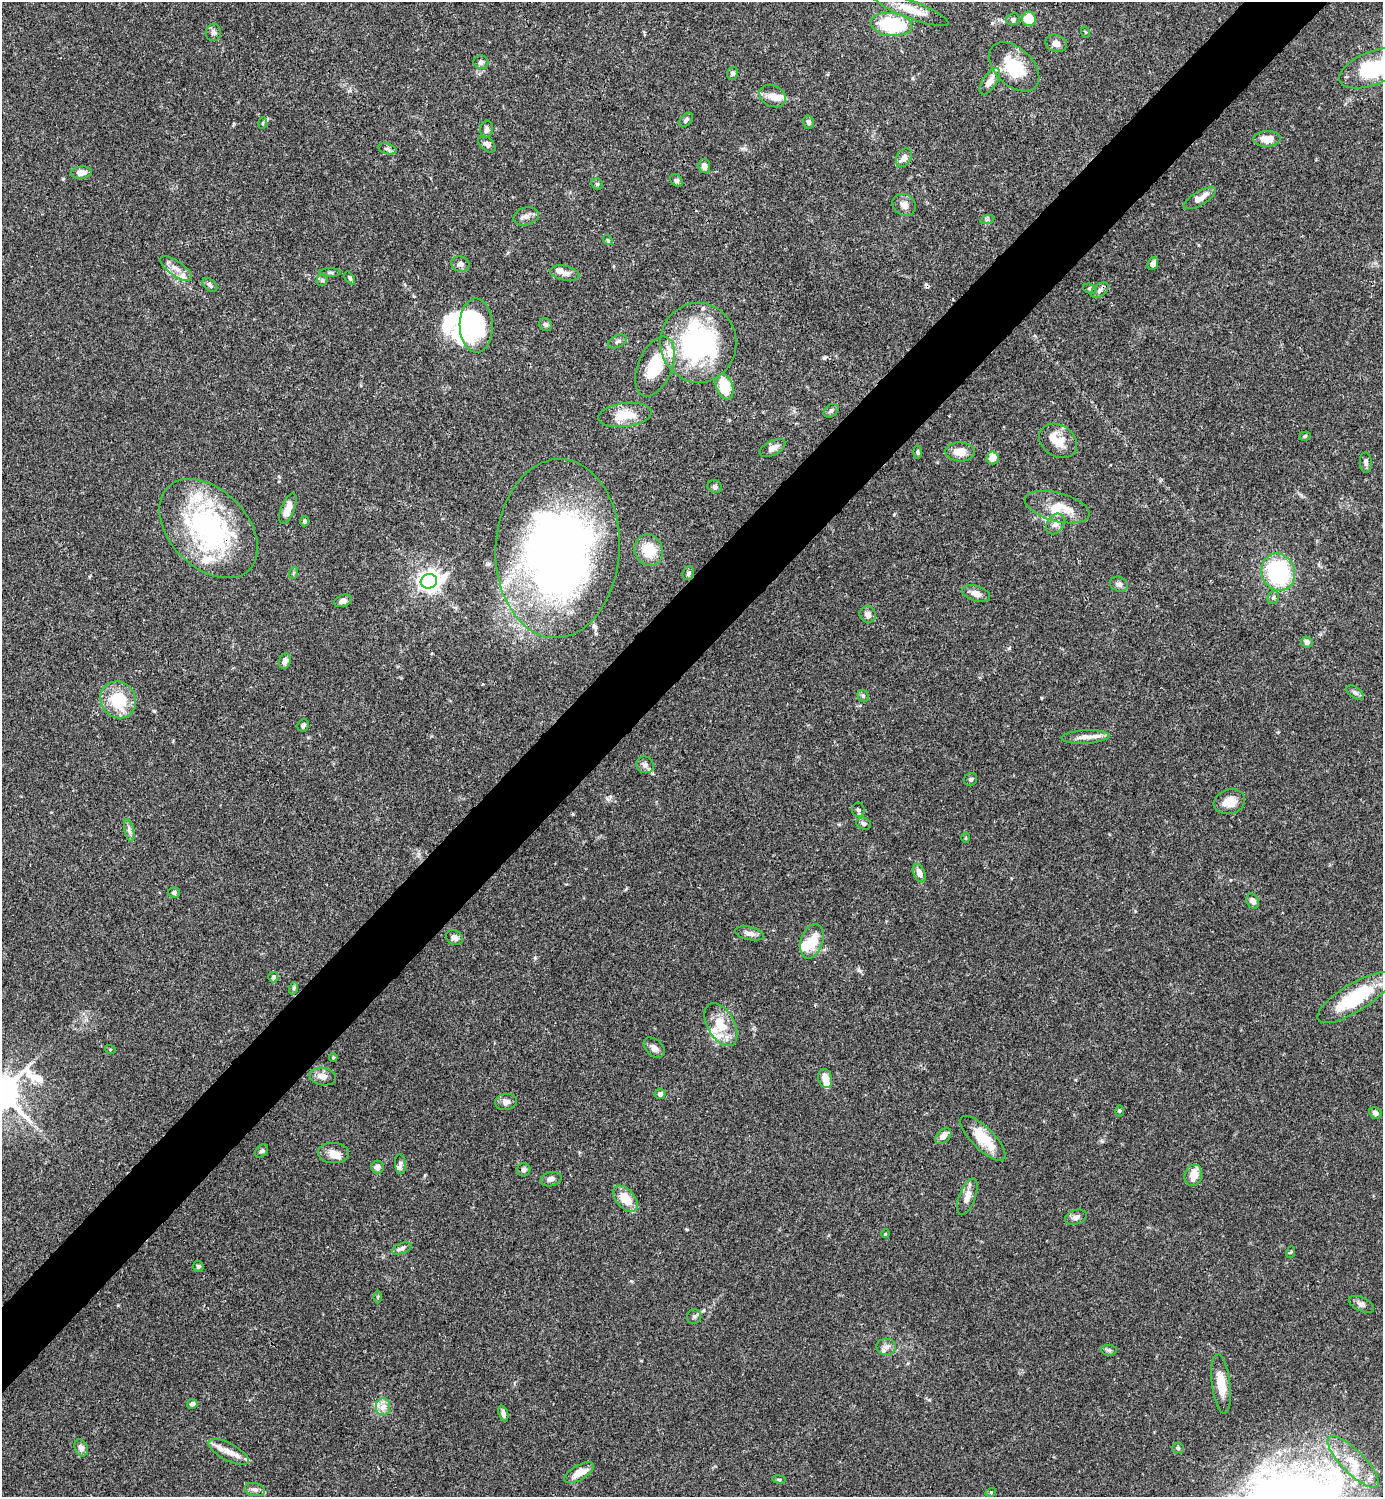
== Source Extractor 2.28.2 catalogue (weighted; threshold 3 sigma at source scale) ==
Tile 10 of 4 x 4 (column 2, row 3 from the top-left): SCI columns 1682-3062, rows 1496-2990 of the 5983 x 5983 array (HDU 1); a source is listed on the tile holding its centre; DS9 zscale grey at full resolution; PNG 1385 x 1499 px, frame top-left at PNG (2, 2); each listed source drawn as its Kron ellipse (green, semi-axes under 4 px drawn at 4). Shown black and unused: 5% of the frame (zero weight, under 3 of 4 exposures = <1% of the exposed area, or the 3 px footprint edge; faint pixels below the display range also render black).
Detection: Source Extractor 2.28.2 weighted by HDU 2 'WHT'; one run over the whole footprint, this tile lists its part. Background 0.0659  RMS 0.0032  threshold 0.0144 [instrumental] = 3 sigma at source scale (4.5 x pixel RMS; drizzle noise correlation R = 1.50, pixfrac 1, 0.05/0.05 arcsec/px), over >= 5 px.
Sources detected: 164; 7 inside a brighter object's white glare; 1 cosmic-ray / hot-pixel residue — neither listed nor drawn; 18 inside a brighter listed object's ellipse — not listed separately; the other 138 listed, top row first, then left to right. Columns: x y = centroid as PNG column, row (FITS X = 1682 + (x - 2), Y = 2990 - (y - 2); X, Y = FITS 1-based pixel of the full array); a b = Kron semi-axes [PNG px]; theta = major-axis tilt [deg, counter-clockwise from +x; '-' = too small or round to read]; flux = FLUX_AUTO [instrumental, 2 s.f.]
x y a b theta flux
910 9 41 9 -21 5.9
1013 19 7 6 - 0.66
1029 19 7 7 - 6.7
892 24 21 11 -7 23
213 32 9 7 88 1
1085 32 6 3 -70 0.33
1056 43 11 8 -21 2
481 62 7 7 - 0.94
1014 67 30 19 -43 13
1373 68 36 17 21 22
732 73 6 5 - 0.94
990 81 15 7 57 2.9
773 96 14 10 -27 2.9
686 120 8 5 47 0.79
808 122 7 5 -74 0.8
263 123 5 3 - 0.32
487 129 9 6 83 1.2
1267 139 13 8 3 3.7
487 144 10 6 -40 1.3
387 149 10 5 -16 0.8
904 158 10 7 59 1.9
704 166 7 6 - 1.8
81 173 10 6 6 2.5
676 180 7 5 -42 0.71
597 184 6 5 - 0.5
1200 198 18 7 31 2.9
904 205 12 10 -36 2
526 216 13 8 17 1.8
987 220 7 4 19 0.57
608 240 5 4 - 0.36
460 264 9 7 -22 1.2
1153 264 6 5 - 1.5
176 269 19 7 -34 2.8
330 272 11 4 0 0.61
565 273 15 7 -11 1.9
350 278 7 3 -56 0.54
322 280 6 5 - 0.58
210 285 8 5 -40 0.87
1090 289 7 5 -17 0.51
1100 290 10 6 36 1.1
546 325 7 6 - 0.73
476 326 27 16 -89 21
617 341 10 6 25 1
698 343 40 38 -84 55
655 367 31 17 68 12
725 387 13 8 -74 10
831 411 8 6 39 0.81
625 415 27 12 7 6.4
1305 436 6 4 18 0.5
1058 441 20 15 -33 5.2
773 448 14 7 26 2.1
918 452 6 4 -84 0.5
960 452 14 9 -2 3.9
993 458 6 6 - 3.4
1366 462 10 6 -87 1.1
715 487 7 6 - 0.8
1057 507 33 14 -15 9
288 509 16 6 68 3.5
305 521 5 4 - 0.64
1055 524 11 8 57 1.7
208 529 58 39 -46 61
558 548 89 62 87 230
649 550 16 14 -65 8.1
1278 572 19 16 -70 33
293 573 6 4 71 0.43
688 573 7 5 71 0.89
429 581 8 7 - 220
1119 584 9 7 -22 1.1
976 593 14 7 -17 2.3
1273 597 7 5 68 0.7
343 601 9 6 22 1.5
868 615 8 8 - 1.7
1307 642 6 5 - 1.2
285 661 8 6 71 1.7
1355 693 10 5 -37 0.96
863 696 6 5 - 0.58
118 700 19 17 -55 15
303 725 6 5 - 0.73
1085 737 24 6 3 2.6
645 765 9 8 - 1.1
971 779 7 6 - 0.65
1229 802 16 12 17 4.6
858 810 7 6 - 0.79
864 824 7 5 -22 0.79
129 830 11 5 -77 1
966 838 5 3 - 0.33
919 873 10 6 -67 2.4
174 893 6 5 - 0.77
1253 901 8 6 -61 1.7
749 933 15 6 -13 2
454 937 9 7 -29 1.3
812 941 18 11 71 6.4
273 977 5 5 - 0.77
294 988 6 4 72 0.49
1354 998 43 14 31 19
721 1025 23 13 -61 7.5
654 1048 12 8 -44 1.6
110 1049 5 3 - 0.3
333 1057 4 3 - 0.41
323 1077 13 8 -10 2.3
825 1079 10 6 -76 3
660 1094 5 5 - 1.1
506 1102 11 8 9 1.7
1119 1111 6 4 89 0.42
1375 1113 6 5 - 1.2
943 1136 9 6 43 2.5
983 1138 29 11 -45 9.1
262 1151 7 5 50 0.78
333 1153 16 10 -3 2.8
400 1164 10 5 -85 0.82
377 1167 6 6 - 1.6
524 1170 7 6 - 0.87
1193 1175 11 8 77 4.3
551 1179 11 7 13 1.4
967 1197 19 8 69 3.2
625 1199 15 9 -47 6.4
1076 1217 11 7 17 1.4
885 1234 4 3 - 0.29
402 1248 10 5 21 0.98
1291 1252 6 3 70 0.34
198 1266 5 5 - 0.55
378 1297 6 4 89 0.39
1361 1304 13 6 -24 1.2
694 1316 7 7 - 0.84
886 1347 10 8 -3 1.5
1109 1350 7 5 -6 0.61
1221 1384 30 9 -83 6.4
192 1404 5 4 - 1
383 1407 9 7 88 1.9
503 1413 8 4 -71 1.1
81 1448 9 6 -68 1.4
1178 1448 6 5 - 0.59
229 1452 22 8 -28 3.7
1353 1462 34 11 -45 8.5
579 1473 17 7 30 4.1
779 1479 7 3 -9 0.41
255 1489 10 6 -13 1.3
991 1492 5 3 - 0.33
Overlapping masked pixels (flux is a lower limit): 1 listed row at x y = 208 529
Isophote crosses this tile's border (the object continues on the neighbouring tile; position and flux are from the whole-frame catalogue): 1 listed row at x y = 1373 68